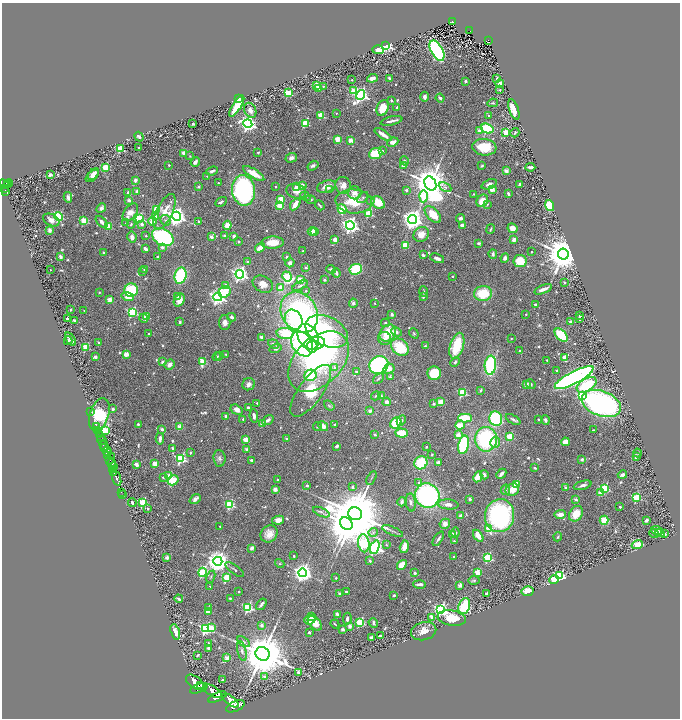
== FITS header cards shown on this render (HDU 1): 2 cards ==
NAXIS1  =                 1356
NAXIS2  =                 1432

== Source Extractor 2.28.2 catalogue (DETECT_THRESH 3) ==
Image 1356 x 1432 px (HDU 1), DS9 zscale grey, zoomed out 1/2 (1 PNG px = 2 x 2 image px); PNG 682 x 720 px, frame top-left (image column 1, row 1431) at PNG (2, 3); each listed source drawn as its Kron ellipse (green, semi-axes under 4 px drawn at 4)
Background 0.728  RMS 0.04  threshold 0.121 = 3 sigma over >= 5 px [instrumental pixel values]
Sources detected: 748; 43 cannot appear on this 1/2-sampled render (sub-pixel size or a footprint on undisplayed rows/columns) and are neither listed nor drawn; of the other 705, the 500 brightest by FLUX_AUTO listed and drawn (205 fainter detections omitted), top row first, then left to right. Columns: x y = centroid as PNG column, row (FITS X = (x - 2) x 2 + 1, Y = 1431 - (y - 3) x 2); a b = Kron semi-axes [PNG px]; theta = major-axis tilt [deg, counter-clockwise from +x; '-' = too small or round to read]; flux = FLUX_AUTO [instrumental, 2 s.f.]
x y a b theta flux
452 21 4 1 - 12
470 31 2 1 - 17
488 40 2 2 - 46
386 45 3 3 - 1700
378 50 6 4 -1 95
437 51 11 6 -60 2200
372 78 5 4 - 61
389 78 3 3 - 17
497 78 2 2 - 100
352 80 2 2 - 12
466 81 2 2 - 41
500 84 4 3 - 29
316 85 4 3 - 85
323 86 3 2 - 13
319 89 3 3 - 78
500 90 2 2 - 9
354 91 3 3 - 190
288 93 3 3 - 430
360 95 5 4 - 2600
425 97 5 3 - 32
440 98 4 3 - 25
239 99 3 3 - 29
391 100 3 2 - 14
493 103 5 2 - 9.2
237 106 12 3 57 260
383 108 8 5 68 170
397 108 2 2 - 54
514 109 11 4 -71 160
250 110 8 5 -65 52
336 113 2 2 - 12
321 115 3 3 - 380
489 115 2 2 - 14
392 121 11 2 13 33
193 123 2 2 - 20
305 123 3 3 - 450
248 124 4 4 - 3700
487 129 6 4 -21 410
479 131 2 2 - 100
506 133 4 3 - 350
515 133 5 3 - 13
383 134 10 3 -34 62
139 137 5 3 - 19
338 139 3 2 - 240
350 140 2 2 - 140
393 142 6 4 25 52
484 147 12 8 -7 200
139 148 2 2 - 16
120 149 3 3 - 450
382 151 2 2 - 15
258 152 2 2 - 19
184 153 2 2 - 140
376 153 7 5 20 250
190 156 2 2 - 8.8
291 158 6 4 20 37
404 161 5 3 - 16
195 162 5 3 - 32
169 165 2 2 - 17
403 165 2 2 - 110
313 166 6 3 33 18
482 166 4 3 - 13
105 167 3 3 - 400
530 167 5 2 - 22
212 171 6 3 20 26
506 171 2 2 - 160
254 173 12 4 -32 120
94 174 6 4 49 52
50 175 3 3 - 30
92 176 8 4 43 34
207 176 2 2 - 8.9
135 180 3 3 - 34
8 183 4 3 - 340
218 183 2 2 - 10
430 183 7 5 -62 28000
4 184 5 3 - 440
489 184 8 4 21 44
520 184 2 2 - 41
7 185 4 2 - 270
302 185 2 2 - 150
343 185 8 7 - 54
199 187 3 3 - 9.2
275 187 2 2 - 12
296 187 2 2 - 91
327 187 10 6 16 78
445 187 7 3 -27 14
5 188 3 2 - 280
330 189 4 4 - 8.7
492 189 2 2 - 210
244 190 15 11 -83 1500
406 190 2 2 - 32
6 191 4 2 - 180
137 191 2 2 - 110
296 191 10 7 -14 54
128 192 2 2 - 29
355 193 7 6 - 51
474 194 3 2 - 9.1
508 194 4 2 - 25
305 196 6 3 -31 14
424 196 6 4 86 340
68 197 5 3 - 29
363 198 6 4 48 14
281 199 3 2 - 250
129 200 2 2 - 72
311 200 5 3 - 11
370 200 3 2 - 16
354 201 18 12 -5 230
482 201 6 5 - 98
221 202 6 3 29 17
378 203 7 5 -39 140
295 204 7 3 57 100
487 204 3 2 - 18
320 205 5 2 - 16
280 206 4 4 - 110
549 206 6 4 -71 300
101 208 5 4 - 31
156 209 3 3 - 240
342 209 5 4 - 170
130 212 10 6 52 93
165 212 19 8 65 150
369 214 3 3 - 520
433 214 10 5 -46 160
59 216 4 3 - 590
177 216 4 4 - 5000
155 217 2 2 - 120
139 218 4 3 - 900
460 218 4 4 - 23
413 219 4 4 - 6700
51 220 9 5 -25 57
166 220 5 5 - 20
84 221 3 3 - 280
152 221 4 3 - 150
102 222 7 3 -46 38
199 222 2 2 - 15
126 223 4 3 - 10
131 224 4 3 - 11
142 224 2 2 - 49
227 225 4 3 - 110
350 225 4 4 - 3800
462 225 3 2 - 46
108 226 3 2 - 280
513 228 5 4 - 61
491 229 5 2 - 12
50 230 2 2 - 120
312 231 4 4 - 61
315 232 3 2 - 120
421 234 8 7 - 88
146 236 2 2 - 15
224 236 3 3 - 16
234 236 3 3 - 28
132 237 5 4 - 39
163 237 11 8 -28 930
211 237 3 2 - 86
335 240 4 4 - 47
514 240 3 3 - 59
239 241 3 3 - 9.4
273 243 11 6 3 130
479 243 4 3 - 18
405 245 4 4 - 160
162 247 2 2 - 40
260 248 5 3 - 110
145 249 3 2 - 30
303 251 2 2 - 13
532 252 2 2 - 15
104 253 3 2 - 14
493 254 5 3 - 21
563 254 5 5 - 29000
423 255 4 3 - 11
60 257 3 2 - 68
158 257 3 2 - 10
287 257 3 3 - 15
437 258 7 3 -23 38
505 258 5 4 - 27
520 261 6 6 - 200
248 262 3 3 - 10
290 263 5 4 - 28
306 268 2 2 - 27
145 269 2 2 - 79
331 269 5 3 - 20
356 269 6 5 - 390
50 270 2 2 - 8.6
143 271 2 2 - 9.6
336 273 5 3 - 32
240 274 4 4 - 3200
181 276 8 5 74 650
287 276 5 4 - 550
452 277 2 2 - 12
300 280 4 3 - 150
325 280 2 2 - 52
565 283 2 2 - 30
263 284 11 8 -27 70
226 285 3 2 - 43
300 286 8 3 28 21
280 288 4 3 - 100
543 289 9 3 23 55
131 290 7 6 - 390
306 291 2 2 - 13
424 291 5 2 - 11
99 292 2 2 - 10
225 292 6 5 - 180
483 293 9 7 12 290
128 297 6 4 -16 69
178 297 2 2 - 25
218 297 4 4 - 3500
423 297 2 2 - 22
110 300 2 2 - 140
179 300 7 5 59 61
353 303 4 3 - 19
375 303 2 2 - 9
535 304 2 2 - 47
70 310 2 2 - 15
84 310 2 2 - 11
132 312 3 3 - 930
299 312 22 17 -57 1500
392 314 3 3 - 25
526 314 2 2 - 11
580 315 2 2 - 70
146 316 2 2 - 190
232 317 4 3 - 29
144 318 5 4 - 30
67 319 2 2 - 43
580 319 2 2 - 36
294 320 10 8 -60 310
75 321 2 2 - 91
180 322 2 2 - 38
571 322 3 3 - 47
225 323 7 5 -89 40
385 323 4 4 - 14
327 331 23 14 -26 1400
397 332 5 4 - 22
388 333 9 7 51 260
414 333 5 3 - 8.8
149 334 2 2 - 9.3
285 334 8 5 -6 820
561 335 8 4 -46 290
261 337 3 3 - 16
308 337 13 10 -62 1300
385 338 6 6 - 35
511 338 2 2 - 11
70 339 7 3 -55 57
68 341 4 2 - 14
98 342 2 2 - 39
315 343 10 6 9 2700
274 344 6 3 -20 22
302 344 13 10 -56 620
425 346 3 3 - 8.8
457 346 13 7 73 300
86 347 3 3 - 440
312 347 6 5 - 1200
400 347 10 7 -41 310
276 349 6 4 15 23
519 351 2 2 - 20
126 354 2 2 - 160
226 354 2 2 - 9.2
220 356 2 2 - 17
95 357 3 3 - 17
217 357 4 4 - 11
565 357 4 4 - 71
547 360 2 2 - 16
318 361 36 23 45 2200
163 362 4 4 - 27
203 362 4 3 - 370
455 362 5 3 - 17
170 365 5 4 - 40
379 365 10 8 26 1500
490 365 9 5 85 780
335 368 4 3 - 30
389 369 6 5 - 50
557 370 2 2 - 17
356 371 2 2 - 10
434 373 7 6 - 300
310 375 6 5 - 320
390 376 4 3 - 11
379 378 6 2 43 8.7
574 378 21 6 28 4100
249 384 6 6 - 36
531 384 5 3 - 14
526 385 2 2 - 130
587 385 11 6 32 380
481 390 4 2 - 9.9
311 391 31 12 54 380
462 392 3 3 - 550
376 396 5 3 - 13
381 396 4 4 - 16
583 396 3 3 - 820
387 402 4 4 - 39
441 402 4 3 - 99
257 403 2 2 - 9.5
434 404 3 3 - 15
601 404 20 12 -20 2700
329 405 6 4 -38 11
248 407 3 3 - 17
113 409 2 2 - 40
237 410 6 4 -31 42
370 411 2 2 - 81
90 412 2 1 - 13
99 414 17 9 72 570
226 416 2 2 - 53
254 416 7 3 -81 27
465 418 7 3 -2 370
243 419 2 2 - 20
496 419 7 6 - 810
268 420 6 3 34 36
401 420 6 3 63 17
513 420 8 3 -30 23
539 420 2 2 - 24
545 420 5 3 - 23
396 423 6 5 - 240
138 424 2 2 - 23
263 424 2 2 - 140
335 425 2 2 - 49
460 425 4 3 - 180
96 426 2 1 - 270
323 426 5 4 - 39
180 427 3 2 - 210
317 427 4 4 - 12
162 429 2 2 - 83
98 430 3 2 - 230
593 430 3 2 - 9
105 431 4 3 - 460
402 433 6 4 -4 190
99 434 2 2 - 390
375 434 4 3 - 10
458 435 3 3 - 140
510 436 3 3 - 370
100 437 2 2 - 620
160 439 6 3 86 33
287 439 2 2 - 59
486 439 12 11 - 920
102 440 5 3 - 770
246 440 2 2 - 190
495 442 5 5 - 63
565 442 4 4 - 72
464 445 9 5 77 660
104 446 5 3 - 2800
337 446 3 2 - 24
426 447 2 2 - 18
105 448 2 2 - 850
173 448 2 2 - 48
247 449 2 2 - 66
107 452 5 3 - 940
190 453 2 2 - 27
637 453 4 4 - 8.8
432 455 3 2 - 9.6
107 456 3 2 - 410
111 456 3 2 - 120
636 457 2 2 - 58
219 458 8 6 -84 28
181 459 3 3 - 930
582 459 4 4 - 25
109 460 4 2 - 540
251 460 4 3 - 13
438 462 2 2 - 87
112 463 4 2 - 500
421 463 7 6 - 330
136 464 3 3 - 38
155 464 2 2 - 190
113 467 4 2 - 200
535 468 3 2 - 12
113 470 2 2 - 260
114 472 3 2 - 940
501 474 6 2 46 33
484 475 5 3 - 18
622 475 5 3 - 27
169 476 4 3 - 120
163 477 4 2 - 11
478 477 5 4 - 84
117 478 8 3 -71 1500
371 478 7 1 60 8.8
173 480 6 4 32 200
278 480 2 2 - 11
419 482 4 3 - 16
516 484 4 3 - 140
307 485 2 2 - 35
583 485 9 3 16 29
353 487 2 2 - 25
565 487 3 2 - 32
604 488 3 3 - 710
275 489 3 3 - 47
505 490 5 4 - 17
512 490 7 6 - 120
121 492 2 1 - 11
601 493 3 3 - 130
122 495 2 1 - 14
427 496 12 12 - 1500
637 497 3 3 - 550
195 499 6 3 39 30
470 499 2 2 - 16
576 499 2 2 - 57
132 502 4 3 - 18
402 502 5 3 - 31
411 502 9 5 -85 27
143 503 3 3 - 550
230 504 3 3 - 640
448 504 10 5 -6 49
620 507 2 2 - 26
148 509 2 2 - 14
321 512 9 3 -24 19
355 514 7 6 - 78000
560 514 5 3 - 59
576 514 8 6 56 140
461 516 3 3 - 35
500 516 16 14 82 1400
278 520 6 4 10 55
604 520 4 3 - 470
646 520 3 2 - 37
346 524 7 5 -43 35000
445 524 5 5 - 55
220 526 2 2 - 13
489 528 3 3 - 250
392 531 11 2 -22 16
657 531 6 4 -19 37
373 532 5 3 - 14
455 532 5 4 - 15
654 533 5 4 - 12
660 533 5 3 - 21
269 534 9 7 43 74
452 534 2 2 - 66
665 534 2 2 - 21
478 536 7 4 -55 93
558 537 4 3 - 9.1
438 539 8 2 57 19
454 541 3 2 - 10
364 543 9 5 -82 1300
386 545 3 2 - 10
637 545 6 4 18 110
375 547 7 4 70 3400
404 547 6 4 74 67
252 548 3 3 - 37
294 556 2 2 - 16
167 557 2 2 - 97
454 557 2 2 - 13
488 558 3 3 - 640
218 561 4 4 - 8300
370 561 2 2 - 19
280 564 5 3 - 9.5
402 565 5 4 - 120
235 570 11 3 -36 14
202 572 4 3 - 760
303 573 4 4 - 5200
415 573 2 2 - 59
478 573 3 2 - 230
560 576 3 3 - 1200
211 577 6 3 65 11
226 577 3 3 - 350
336 578 2 2 - 19
554 579 5 3 - 310
474 580 5 3 - 17
420 584 6 2 -1 34
460 585 2 2 - 110
210 586 2 2 - 8.7
346 591 3 2 - 15
527 591 6 5 - 120
239 592 2 2 - 24
340 594 2 2 - 68
487 594 4 2 - 31
394 595 3 2 - 17
230 598 4 2 - 11
179 599 4 2 - 19
261 604 6 2 52 29
464 606 8 5 73 420
248 607 3 3 - 790
209 608 4 3 - 14
441 609 4 4 - 1900
208 611 3 2 - 91
337 614 3 2 - 20
312 616 3 2 - 49
431 617 4 2 - 75
452 618 14 7 -8 230
347 619 6 3 83 22
310 620 5 4 - 110
360 622 3 3 - 610
315 623 8 5 -47 120
373 623 5 3 - 14
335 624 4 2 - 9.2
261 625 2 2 - 71
350 626 2 2 - 80
212 628 3 2 - 110
206 629 4 4 - 1500
343 629 4 3 - 12
424 631 13 9 14 77
175 632 8 4 -72 98
309 632 2 2 - 16
380 636 2 2 - 53
371 638 2 2 - 71
244 642 7 3 -34 14
209 643 3 2 - 9.6
208 648 2 2 - 44
242 651 10 4 -77 27
262 654 7 6 - 58000
198 655 4 2 - 10
227 658 3 2 - 150
298 672 3 3 - 24
265 677 2 2 - 71
222 680 3 2 - 9.6
195 682 10 5 -36 5900
201 685 2 2 - 820
199 688 9 3 20 3800
213 691 10 5 -33 4500
217 697 10 4 23 4200
231 701 10 4 -37 4000
235 706 10 5 24 5000
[205 fainter detections neither listed nor drawn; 43 sub-pixel or undisplayed-footprint detections neither listed nor drawn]